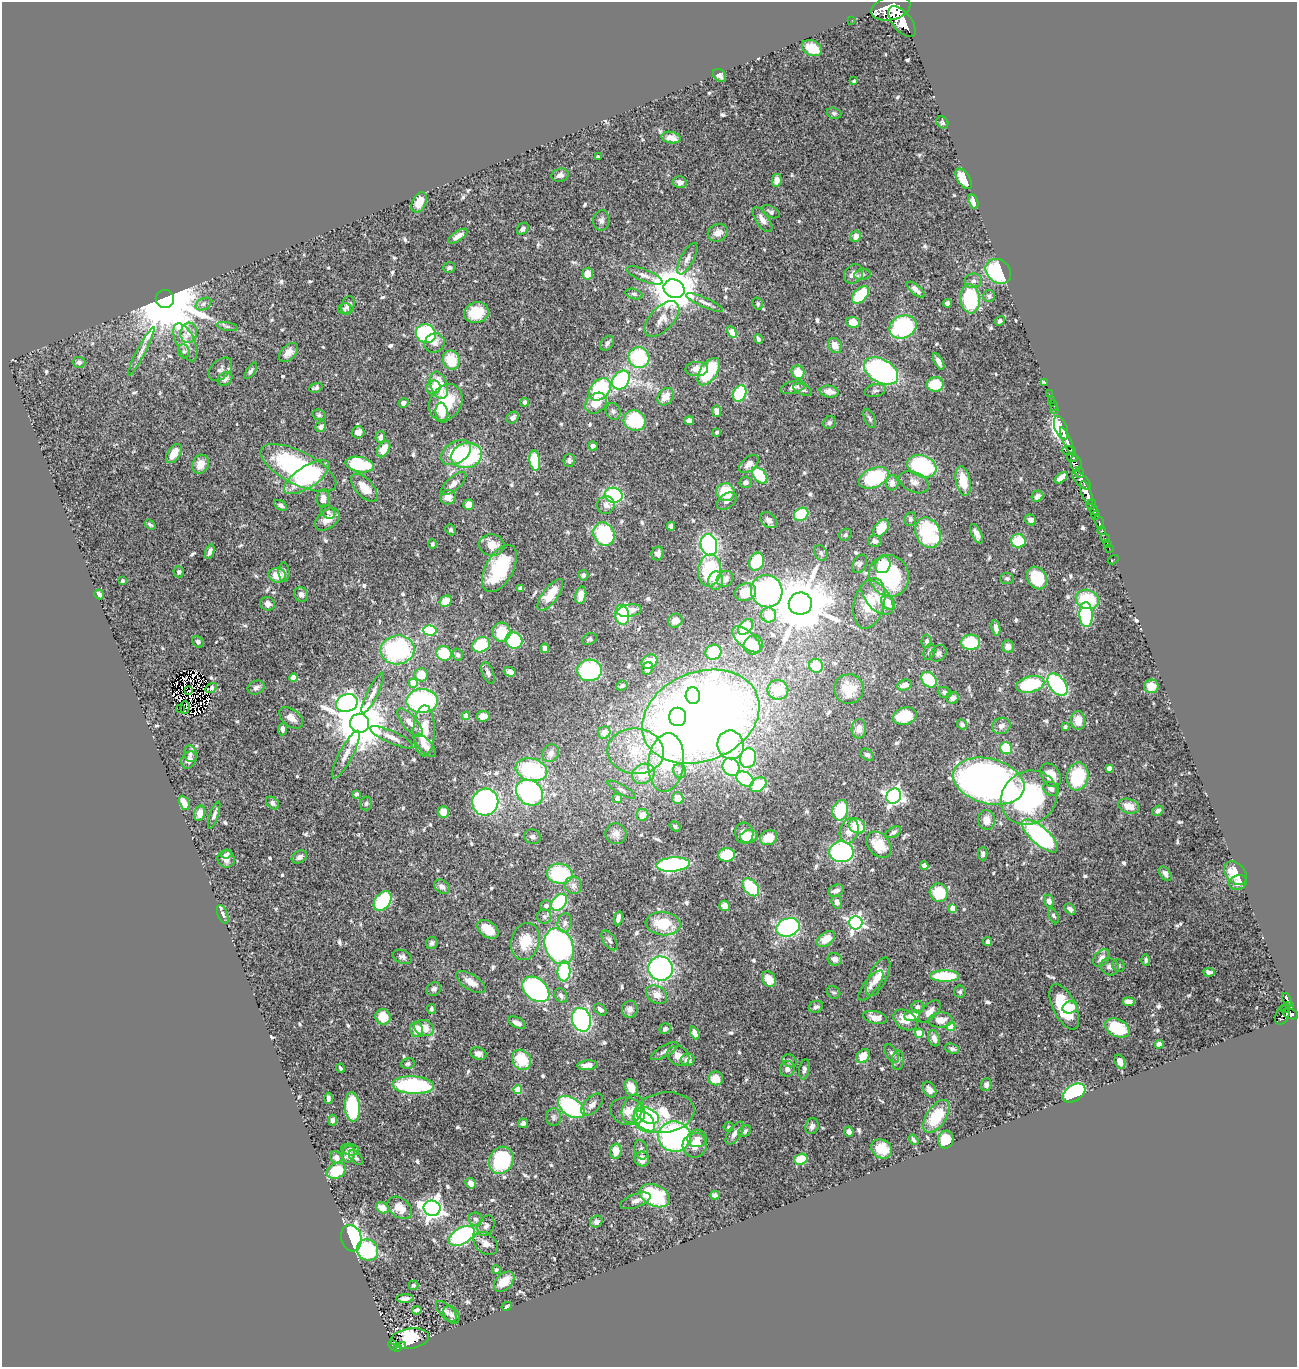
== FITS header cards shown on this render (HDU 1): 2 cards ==
NAXIS1  =                 1295
NAXIS2  =                 1365

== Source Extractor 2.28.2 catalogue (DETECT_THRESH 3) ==
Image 1295 x 1365 px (HDU 1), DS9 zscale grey, 1 PNG px = 1 image px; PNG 1299 x 1369 px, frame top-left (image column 1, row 1365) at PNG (2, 2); each listed source drawn as its Kron ellipse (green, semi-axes under 4 px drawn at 4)
Background 0.753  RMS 0.029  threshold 0.0866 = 3 sigma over >= 5 px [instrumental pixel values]
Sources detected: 680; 5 with non-positive FLUX_AUTO (blend fragments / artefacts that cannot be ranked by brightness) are neither listed nor drawn; of the other 675, the 500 brightest by FLUX_AUTO listed and drawn (175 fainter detections omitted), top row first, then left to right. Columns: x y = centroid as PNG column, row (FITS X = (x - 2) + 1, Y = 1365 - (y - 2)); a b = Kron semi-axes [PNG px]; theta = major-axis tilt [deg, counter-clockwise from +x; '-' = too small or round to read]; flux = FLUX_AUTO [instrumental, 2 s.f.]
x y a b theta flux
891 8 20 12 15 8200
852 20 2 2 - 7.9
902 21 18 9 -50 5100
812 48 10 7 -25 57
720 75 7 5 -46 7.5
854 81 4 3 - 4.1
834 113 7 5 -17 4.7
942 122 6 5 - 4.1
671 138 9 5 -8 17
598 157 4 3 - 4.2
560 175 9 6 15 9.6
964 179 11 6 -57 41
777 180 6 5 - 15
680 182 7 6 - 8.5
973 201 7 4 -74 22
419 202 11 7 64 25
771 212 9 5 -28 5.1
601 220 10 8 81 8.5
762 220 14 6 -55 13
523 229 7 5 48 7.5
718 233 10 8 21 17
458 236 11 5 35 16
856 236 6 5 - 11
687 259 17 6 62 11
449 268 6 5 - 4.5
998 271 14 11 -42 170
588 274 6 5 - 28
853 274 10 8 46 13
644 275 19 6 -22 13
862 275 8 5 7 4.1
973 281 9 7 8 7.4
674 289 11 9 -25 8000
916 290 11 5 -41 11
634 294 8 5 -16 4.9
860 295 10 6 46 81
989 296 6 6 - 5.3
165 299 9 9 - 25000
970 299 14 9 -83 150
705 302 20 5 -24 10
947 303 4 4 - 7.1
203 304 8 5 28 5.7
758 304 6 5 - 3.7
348 305 9 6 75 12
344 309 7 5 18 5
476 313 12 10 14 59
662 319 22 11 46 22
1000 321 5 4 - 6
853 322 7 5 -6 29
227 327 11 4 -11 4.5
903 327 14 11 23 220
732 332 6 4 -61 27
189 333 10 8 75 14
426 333 10 9 - 210
758 339 5 3 - 4.7
185 342 20 9 -66 23
434 343 10 9 - 15
607 343 8 5 51 6.6
835 345 8 6 -57 18
141 351 27 4 62 12
184 351 7 5 -68 5.2
288 353 11 7 45 14
639 358 10 10 - 140
451 360 10 8 -69 59
79 362 6 5 - 5.2
939 362 9 4 -62 9.1
220 369 14 9 44 8.8
697 369 11 7 1 20
251 371 9 4 56 4.8
881 371 18 11 -30 380
709 372 15 8 55 120
798 372 7 6 - 31
225 379 8 6 39 7.6
621 380 10 8 49 250
1045 383 3 3 - 22
935 384 8 7 - 62
439 385 14 8 -71 56
433 387 7 6 - 18
793 387 12 6 14 9.9
316 388 7 4 20 6
600 389 13 9 47 170
803 390 10 5 -24 6
875 390 11 6 12 6.3
829 392 9 6 -10 18
740 394 8 6 61 130
1049 394 2 2 - 11
666 397 9 7 50 23
1052 400 3 3 - 31
446 402 19 15 57 90
525 402 4 4 - 7
403 403 5 4 - 8.4
596 403 12 9 41 29
1054 405 5 3 - 31
1055 410 3 2 - 23
613 411 8 7 - 6.1
717 411 6 4 -83 15
442 413 10 6 -81 15
319 415 7 5 -11 3.9
513 418 6 5 - 7.8
870 418 10 5 -66 5.1
635 421 11 10 - 110
689 421 5 4 - 7.3
829 423 7 6 - 4
321 427 6 5 - 8.6
1061 428 12 6 -69 1800
358 432 6 6 - 16
717 432 3 3 - 4.4
380 437 5 5 - 6.6
1067 441 15 3 -68 1700
593 446 4 4 - 5.4
384 449 9 6 60 26
1069 450 7 4 -1 230
174 453 11 6 55 31
456 453 16 10 33 72
466 456 16 12 16 210
1072 458 5 4 - 310
535 460 10 5 -82 71
569 460 6 5 - 5.2
1076 463 8 5 -81 640
200 464 10 8 67 22
749 464 11 6 40 11
360 465 14 7 -11 130
922 466 15 10 -21 200
298 468 41 16 -27 300
1079 472 5 3 - 420
760 475 9 6 -50 100
307 477 26 10 34 160
874 478 16 9 23 150
1061 478 7 4 40 17
1082 480 12 5 -44 870
963 481 15 7 -78 44
745 482 6 5 - 7.2
914 482 16 10 -25 15
892 483 7 6 - 13
453 484 16 6 41 12
364 488 17 8 -47 29
725 492 9 9 - 59
1086 493 12 5 -69 3000
614 495 9 7 -12 180
1037 496 6 5 - 8.4
448 497 8 7 - 17
323 499 9 6 87 15
727 501 11 7 35 8.2
1091 504 6 4 73 700
281 505 7 4 -30 5.1
469 505 5 5 - 20
606 505 9 8 - 12
1094 510 5 4 - 970
328 512 7 6 - 4.4
801 514 8 6 33 90
1096 515 4 3 - 490
327 519 14 9 38 24
910 519 7 5 79 6.2
769 520 9 7 -40 11
1030 520 6 5 - 10
1099 522 7 3 -75 170
150 525 6 3 -37 4
671 526 4 4 - 4.7
881 528 10 6 53 39
451 530 6 5 - 3.9
1102 531 4 3 - 220
928 533 16 12 -65 160
604 534 12 10 -62 150
977 534 10 5 -63 12
845 535 6 5 - 3.9
1105 538 5 2 - 37
875 541 7 5 -15 8
1018 541 7 6 - 62
1107 543 2 2 - 8.9
432 544 4 4 - 4
492 545 13 10 -10 27
709 545 11 8 -77 300
1109 548 2 2 - 13
210 551 8 4 71 9.1
821 553 8 6 -65 4.6
658 554 7 6 - 9.1
1113 560 6 3 32 11
757 562 9 7 67 56
860 564 10 6 63 6
883 565 8 7 - 58
499 568 26 14 61 110
709 570 16 11 83 130
179 572 5 5 - 5.1
284 572 10 5 -88 6.6
277 575 8 7 - 32
583 575 5 5 - 5.1
889 576 21 19 -62 200
1037 578 12 9 -57 75
725 579 8 7 - 13
1007 579 7 5 -2 3.9
122 581 4 3 - 6.2
716 581 9 7 88 16
520 588 4 4 - 4.6
767 591 16 15 - 540
745 592 11 8 18 36
99 594 5 4 - 7.2
301 595 7 6 - 8.7
550 595 19 7 54 41
581 595 9 5 78 26
877 598 20 11 -50 31
1087 599 12 9 -17 100
446 601 6 5 - 25
869 603 26 15 75 66
888 603 8 6 -50 26
268 604 7 6 - 9.8
800 604 11 11 - 16000
629 611 12 6 9 24
622 615 10 7 -82 160
769 615 7 7 - 43
1086 615 12 6 -87 180
675 621 7 6 - 14
746 627 9 6 48 87
996 628 8 4 -80 10
430 631 7 5 -4 130
501 632 9 9 - 53
590 639 8 5 25 4
746 639 17 8 -40 89
514 641 8 8 - 130
927 641 7 5 84 6.5
198 642 6 5 - 5.2
970 642 9 7 1 87
481 645 9 7 27 87
753 645 10 9 - 49
1008 647 6 6 - 12
545 648 5 4 - 9
397 650 17 14 7 250
713 652 8 7 - 58
929 652 8 5 70 5.4
444 653 8 7 - 70
938 653 9 7 48 6.8
458 655 6 5 - 4.9
649 662 8 6 30 35
816 666 7 7 - 57
648 669 6 5 - 12
590 670 12 10 4 170
510 672 6 4 -17 11
488 673 12 5 -69 6.9
421 675 6 6 - 35
293 678 4 4 - 31
929 680 9 7 -45 73
413 683 4 4 - 57
1030 684 14 8 14 120
904 685 7 5 18 14
1057 685 13 8 -51 290
622 686 6 5 - 4.6
1151 686 7 7 - 24
211 688 6 4 31 4.5
256 688 9 6 21 7.5
849 689 15 14 - 40
778 690 10 10 - 50
189 691 4 2 - 4.1
945 692 7 5 -23 5.8
373 693 22 5 63 13
693 696 8 7 - 67
953 698 6 6 - 8.8
422 701 15 12 1 280
347 703 11 8 19 730
185 707 7 4 88 4.5
181 709 2 2 - 22
466 716 4 4 - 23
483 716 7 5 7 14
905 716 12 8 15 60
678 717 9 8 - 84
701 717 61 44 22 2900
291 718 13 8 -38 14
1078 720 9 7 -85 24
360 723 9 9 - 11000
410 723 17 7 -49 15
962 724 5 4 - 5.4
1001 726 9 8 - 9.6
1065 727 3 3 - 4.3
283 729 6 4 88 7.7
859 729 10 7 87 14
424 731 25 10 88 56
604 733 6 6 - 20
391 737 23 6 -24 15
425 745 14 6 -48 18
731 745 14 13 - 200
1006 748 6 5 - 60
636 751 28 23 -6 99
551 753 9 8 - 12
190 754 8 6 -75 6.4
346 755 27 7 62 20
867 755 7 5 -38 4.8
748 758 10 8 75 140
189 760 9 7 59 12
666 762 29 17 83 190
731 767 9 8 - 210
1109 768 4 4 - 13
531 770 16 11 -15 160
679 771 7 6 - 6.5
643 774 12 9 28 48
1051 775 13 9 -54 25
1077 776 14 10 79 120
745 779 9 6 -32 160
989 781 36 22 -15 1200
758 785 9 6 35 56
1051 789 8 6 -22 8.1
621 790 15 5 -30 6.8
530 793 14 12 -34 370
356 794 4 3 - 5.3
894 796 8 7 - 770
617 798 5 4 - 13
678 798 6 5 - 25
1029 798 29 26 35 300
485 802 13 13 - 460
184 803 7 5 -64 26
273 803 7 5 -41 7.8
366 803 7 6 - 4.1
1129 806 11 7 -15 24
840 810 10 7 75 100
1158 811 6 4 38 7.2
443 812 6 5 - 25
200 813 8 5 74 17
214 815 14 4 71 8.2
643 815 6 6 - 21
986 820 10 8 -81 20
675 826 6 4 -36 4
857 826 8 7 - 58
849 831 13 9 73 23
893 832 8 5 26 5.6
744 833 10 9 - 39
616 834 10 10 - 11
1040 836 22 9 -42 390
533 837 8 7 - 6.7
749 837 9 6 10 18
768 838 9 7 21 34
879 845 14 10 -49 52
841 852 12 10 -4 310
227 854 5 3 - 4.8
983 854 6 5 - 6.1
727 855 8 6 6 80
299 857 8 6 31 7.3
226 859 9 8 - 11
673 864 16 7 5 320
924 865 4 4 - 8.6
1235 873 13 9 -48 39
560 874 13 10 -8 130
1165 874 8 5 -55 7.2
1238 883 9 7 22 12
573 885 9 8 - 8.9
442 887 8 6 -39 8
751 887 10 6 -49 100
836 891 8 5 21 10
939 893 9 9 - 66
383 901 11 7 53 130
1049 901 6 5 - 10
559 902 9 6 51 150
837 902 6 5 - 9.7
546 906 5 5 - 8.2
725 906 5 5 - 16
952 908 4 4 - 20
1070 909 6 4 -41 6.3
223 914 9 5 -69 6.1
1053 916 8 4 -62 4.6
544 917 7 7 - 7.2
618 918 7 4 78 11
565 923 9 7 84 8.7
856 923 7 6 - 530
663 924 17 11 -6 67
788 927 12 9 19 350
488 929 12 7 -37 39
826 939 10 6 36 23
610 940 11 6 -55 6.9
525 941 19 14 75 51
987 941 4 3 - 5.4
432 943 6 5 - 5.8
559 946 19 14 -66 500
402 957 10 6 -21 6.9
1102 958 10 6 48 13
835 959 7 6 - 9.6
1146 960 6 4 -87 4.8
1118 966 6 6 - 5.1
1109 967 9 8 - 9.5
661 969 12 12 - 450
564 971 10 6 86 140
1209 972 6 4 -5 6.4
945 976 15 5 0 110
878 977 21 9 64 28
769 979 8 6 -58 29
471 982 16 7 -32 18
871 986 18 7 52 12
434 989 8 6 37 6.2
536 989 15 10 -40 390
960 991 6 6 - 4.3
833 992 7 6 - 4.3
561 995 8 6 -57 7.1
656 995 11 8 -30 17
1287 1000 7 3 -67 200
1129 1002 5 4 - 18
1289 1005 4 3 - 120
816 1007 7 5 21 5.9
918 1007 6 5 - 7.7
1064 1007 24 11 -64 98
1070 1007 7 6 - 24
1285 1008 5 3 - 50
431 1009 5 4 - 4.1
600 1009 7 5 -42 7.4
630 1009 8 8 - 8.5
930 1012 14 7 45 14
1291 1014 8 5 -18 550
1282 1015 10 6 69 370
912 1016 8 5 11 29
383 1017 8 7 - 36
875 1017 12 6 -14 15
581 1020 12 9 -74 300
905 1020 13 9 -33 28
940 1020 12 7 3 19
517 1023 9 5 -25 9.6
951 1027 4 4 - 63
424 1028 10 8 -21 29
1117 1028 13 8 -26 73
416 1029 8 6 -82 27
665 1029 5 5 - 5.4
695 1033 7 4 -66 14
919 1033 4 4 - 58
934 1038 8 5 -70 13
1159 1044 4 4 - 31
952 1049 7 4 -20 5.1
665 1051 15 5 30 6.9
892 1053 10 5 -62 7.3
478 1054 8 6 -18 8.5
678 1056 12 9 -34 19
863 1056 7 6 - 30
522 1060 10 9 - 60
688 1060 7 6 - 15
898 1060 10 6 88 6.2
790 1061 7 6 - 4.8
1120 1062 7 5 -68 8.3
408 1064 7 5 15 5.3
587 1065 10 4 4 12
340 1068 5 3 - 4
787 1069 8 7 - 9.1
804 1069 10 5 81 7.3
716 1078 7 7 - 25
413 1085 21 9 -4 210
986 1085 6 5 - 7.1
631 1087 9 6 -67 20
518 1090 4 4 - 52
930 1090 8 6 -58 11
1074 1093 12 7 33 260
328 1098 5 3 - 6.3
592 1104 13 7 44 12
352 1107 15 7 -85 160
571 1107 15 9 -34 210
633 1109 15 10 67 17
628 1111 18 13 -16 22
664 1113 30 20 8 59
648 1116 12 7 -26 160
936 1116 18 9 57 79
553 1117 9 7 -90 6.1
332 1120 5 4 - 5.3
644 1122 12 8 -46 280
523 1123 5 4 - 7.6
812 1126 8 6 69 8
729 1127 5 5 - 3.9
745 1131 7 5 37 5.8
849 1132 5 4 - 8.8
735 1133 13 6 55 12
674 1137 16 15 - 410
697 1138 9 8 - 14
914 1140 6 3 -53 4
946 1140 9 7 85 59
695 1145 12 12 - 23
350 1149 9 5 -10 6.6
882 1149 11 9 -33 33
641 1150 10 6 -78 7.1
616 1151 7 6 - 23
349 1154 8 6 77 17
336 1158 7 5 -47 8.6
356 1158 9 5 -48 4.4
642 1159 7 7 - 16
801 1159 7 5 19 55
501 1160 14 11 61 150
336 1171 10 7 28 68
471 1183 6 5 - 12
715 1195 5 4 - 6.5
655 1196 16 10 -25 160
635 1201 16 6 21 11
382 1208 7 5 -34 22
400 1208 13 9 -38 25
432 1208 8 7 - 1300
475 1219 7 6 - 5.7
596 1222 6 5 - 7.7
486 1226 11 7 62 7.4
462 1236 14 8 31 280
351 1238 13 10 -75 410
486 1243 13 10 -40 16
368 1250 11 10 - 150
496 1270 4 4 - 5.5
504 1282 12 8 43 36
413 1285 5 4 - 4.3
405 1299 9 3 3 7.1
507 1306 5 3 - 3.8
417 1310 4 4 - 6
446 1311 13 6 -45 8.1
451 1315 10 7 -51 7.2
410 1338 19 10 8 140
393 1345 6 4 -61 73
402 1345 2 2 - 9.8
397 1347 4 3 - 57
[175 fainter detections neither listed nor drawn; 5 non-positive-flux detections neither listed nor drawn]